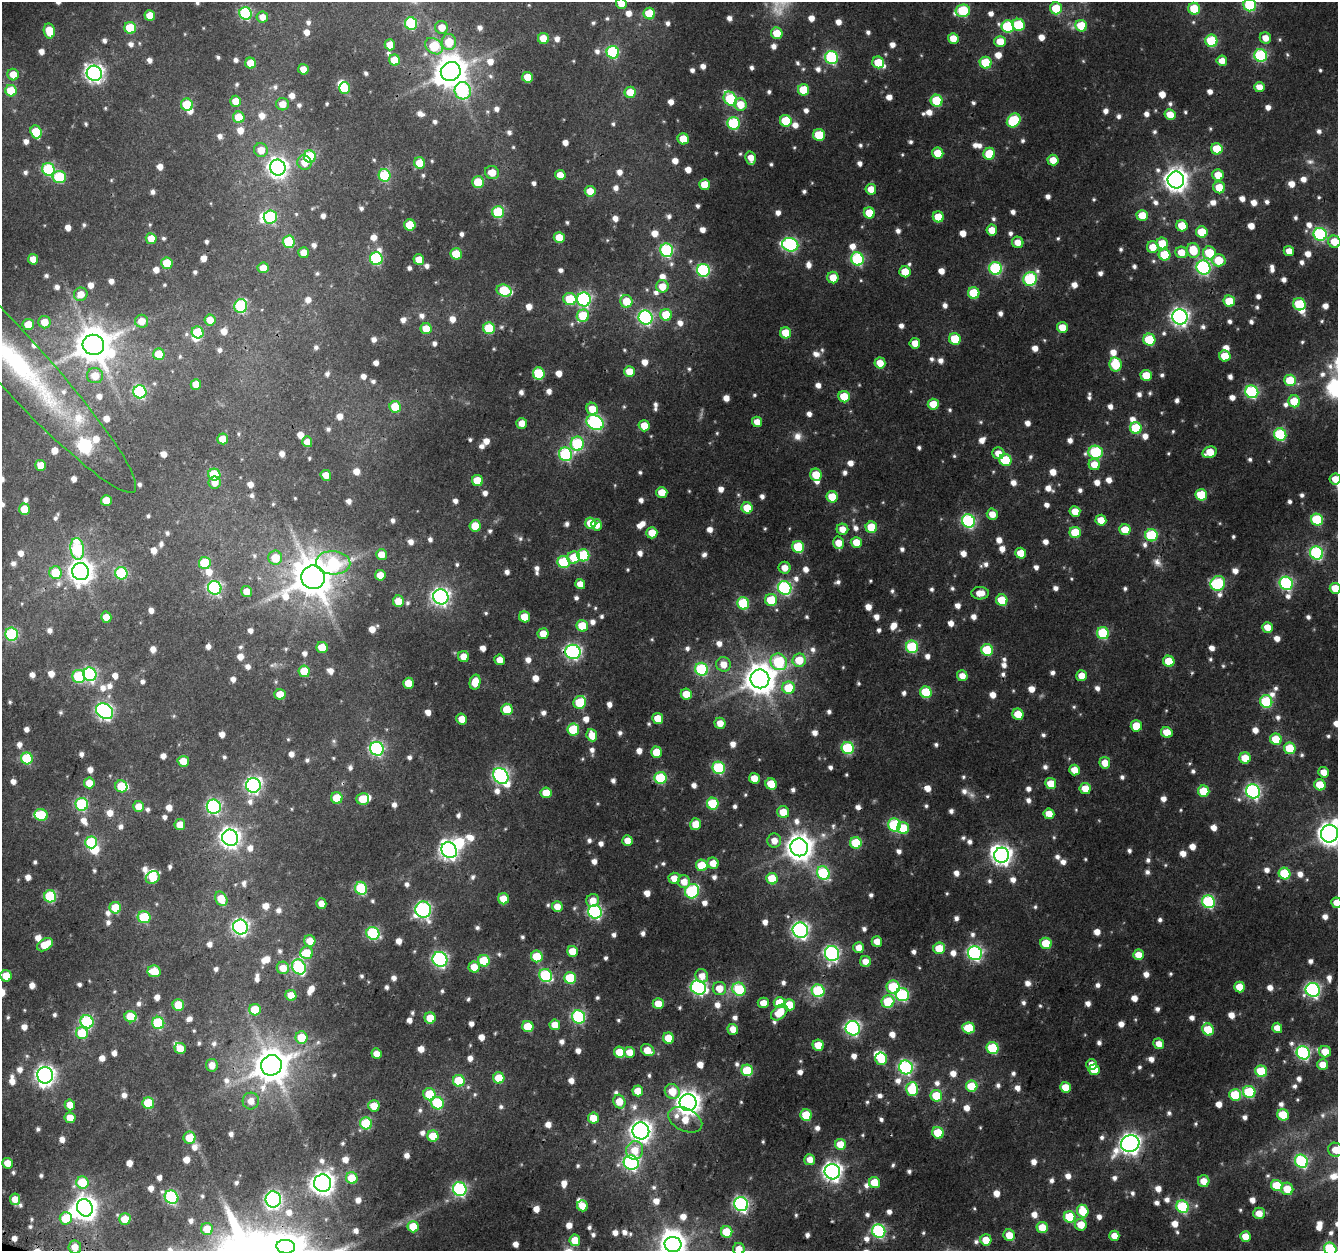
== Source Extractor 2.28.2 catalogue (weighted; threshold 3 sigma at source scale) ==
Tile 7 of 4 x 4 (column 3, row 2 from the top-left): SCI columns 2701-4036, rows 2822-4070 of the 5395 x 5594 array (HDU 1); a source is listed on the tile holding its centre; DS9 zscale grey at full resolution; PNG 1340 x 1253 px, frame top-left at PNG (2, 2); each listed source drawn as its Kron ellipse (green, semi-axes under 4 px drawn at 4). Shown black and unused: <1% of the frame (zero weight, under 3 of 4 exposures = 4% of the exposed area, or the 3 px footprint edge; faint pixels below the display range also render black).
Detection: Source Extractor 2.28.2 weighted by HDU 2 'WHT'; one run over the whole footprint, this tile lists its part. Background 0.0277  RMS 0.0034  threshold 0.0153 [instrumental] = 3 sigma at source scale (4.5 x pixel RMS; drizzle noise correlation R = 1.50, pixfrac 1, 0.0396/0.0396 arcsec/px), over >= 5 px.
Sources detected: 1294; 17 too faint to see at this stretch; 12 inside a brighter object's white glare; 3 cosmic-ray / hot-pixel residue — neither listed nor drawn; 22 inside a brighter listed object's ellipse — not listed separately; of the other 1240, all 500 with FLUX_AUTO >= 4.27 (the completeness limit of this list) listed and drawn (740 fainter detections not listed), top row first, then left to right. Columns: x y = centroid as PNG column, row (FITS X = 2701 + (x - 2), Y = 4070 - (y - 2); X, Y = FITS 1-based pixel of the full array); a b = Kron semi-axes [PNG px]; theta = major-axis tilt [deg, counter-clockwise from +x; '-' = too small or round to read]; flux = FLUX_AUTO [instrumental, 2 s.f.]
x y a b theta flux
621 3 5 5 - 5.4
1250 5 6 6 - 37
1056 8 6 6 - 12
1194 9 6 5 - 16
963 11 7 6 - 31
245 13 6 6 - 56
649 14 6 5 - 16
150 16 5 5 - 7.3
262 17 6 5 - 4.4
411 23 6 6 - 38
1019 25 6 6 - 21
1081 26 6 5 - 13
442 27 6 6 - 5.3
1008 27 6 6 - 33
130 28 6 5 - 19
49 31 7 5 -81 9.2
777 33 6 5 - 8.8
543 38 5 5 - 7.8
953 38 5 5 - 6
1265 38 6 5 - 4.5
1211 41 6 6 - 28
449 42 8 7 - 9.7
1000 42 6 5 - 7.4
390 45 5 5 - 6
434 46 10 7 -37 18
613 52 6 6 - 48
1261 55 6 6 - 49
831 57 6 6 - 56
395 60 5 5 - 9.7
1222 61 5 5 - 4.6
878 62 6 5 - 11
251 63 5 5 - 10
986 63 6 6 - 20
303 69 5 5 - 4.4
451 71 10 9 - 870
94 73 8 7 - 180
13 75 6 5 - 7.1
527 77 5 5 - 8.5
1259 87 5 5 - 4.8
345 88 5 5 - 14
804 90 6 5 - 15
11 91 6 5 - 15
463 91 9 8 - 50
630 92 5 5 - 9.4
730 99 7 6 - 35
236 101 5 5 - 7.4
937 101 6 6 - 22
283 104 6 6 - 5.1
740 104 6 6 - 7.5
187 105 6 6 - 18
1170 115 5 5 - 7.1
239 117 6 5 - 11
1014 120 7 6 - 26
786 121 6 6 - 16
734 123 6 6 - 42
36 132 7 5 -68 15
819 135 6 6 - 17
683 139 5 5 - 11
1217 149 6 5 - 13
261 150 7 7 - 5.7
938 153 5 5 - 10
989 154 6 6 - 15
310 157 6 6 - 28
751 158 7 5 -78 4.3
1053 160 5 5 - 5.8
304 163 7 7 - 4.9
420 163 5 5 - 7.5
278 167 8 7 - 220
48 169 6 6 - 42
492 172 7 6 - 6.1
384 175 6 6 - 31
560 175 5 5 - 5.1
1218 175 6 5 - 8.2
59 177 7 6 - 28
1176 180 8 8 - 350
478 182 6 6 - 17
705 185 5 5 - 9.8
1219 187 6 6 - 8.8
871 189 5 5 - 5.8
590 191 5 5 - 6.9
498 212 6 6 - 31
869 213 5 5 - 11
1142 215 5 5 - 7.7
270 217 6 6 - 41
938 217 5 5 - 9.3
410 225 6 5 - 13
1182 226 6 5 - 10
992 230 5 5 - 6.5
1202 232 6 5 - 13
1320 234 7 6 - 63
559 237 5 5 - 8.7
151 239 5 5 - 5.9
289 242 6 6 - 21
1018 242 6 5 - 4.5
1334 242 6 6 - 7.7
1162 243 6 5 - 9
790 245 8 6 -13 76
1153 247 6 6 - 6.4
667 250 7 6 - 58
1193 250 7 6 - 12
1289 251 5 5 - 4.4
1181 252 6 5 - 7.2
304 253 5 5 - 4.6
1209 253 6 6 - 15
456 254 6 5 - 14
1165 255 6 5 - 16
33 259 5 5 - 4.8
376 259 6 6 - 43
857 259 7 6 - 48
419 260 5 5 - 7.3
1219 260 7 6 - 11
167 263 6 5 - 13
263 268 5 5 - 5.6
996 268 6 6 - 54
1203 268 7 7 - 85
703 270 6 6 - 60
905 272 5 5 - 8.2
833 277 6 5 - 6.4
1030 279 7 6 - 52
662 286 6 6 - 6.9
504 291 8 6 -18 24
974 293 6 5 - 18
81 294 7 6 - 4.8
570 299 6 6 - 17
584 299 7 6 - 86
626 301 6 6 - 10
1229 301 5 5 - 12
1299 304 6 6 - 22
241 306 7 6 - 39
666 315 6 5 - 14
583 316 6 6 - 16
1180 317 8 7 - 180
646 318 7 6 - 91
210 320 5 5 - 6.3
141 321 6 6 - 4.7
44 322 6 6 - 5.7
28 325 5 5 - 9.1
1062 327 5 5 - 7.3
489 328 6 5 - 21
426 329 5 5 - 7.6
198 332 6 5 - 16
786 333 6 5 - 11
955 339 6 5 - 16
1149 340 6 6 - 22
915 343 5 5 - 5.1
93 345 11 10 - 1100
159 354 6 5 - 12
1225 356 6 5 - 10
16 362 175 27 -47 93
880 363 5 5 - 5.9
1115 364 7 6 - 16
629 372 5 5 - 7.7
539 373 6 6 - 26
1146 375 5 5 - 11
95 376 8 7 - 6.3
1290 380 6 5 - 15
196 384 5 5 - 6.2
140 392 7 6 - 55
1252 392 6 6 - 52
844 397 6 5 - 13
1294 401 6 6 - 12
933 404 5 5 - 8.1
395 407 6 5 - 13
592 409 6 5 - 7.2
595 422 9 7 -31 86
757 422 5 5 - 4.8
522 423 5 5 - 4.9
644 426 5 5 - 7.9
1136 428 6 5 - 19
1280 434 6 6 - 37
223 439 5 5 - 6.9
307 442 5 5 - 4.4
577 444 7 6 - 37
1096 452 7 6 - 39
1210 452 7 5 21 9.1
998 453 6 6 - 4.8
565 454 7 6 - 46
1005 460 6 6 - 18
1094 464 6 5 - 6.8
41 465 5 5 - 6.7
214 474 6 6 - 17
326 475 5 5 - 4.7
816 475 6 5 - 11
1335 479 5 5 - 5.2
477 481 6 5 - 13
215 482 6 6 - 4.4
662 492 5 5 - 6.7
1201 495 6 5 - 18
832 497 6 5 - 12
106 500 5 5 - 8.1
747 508 5 5 - 10
24 509 5 5 - 8.3
1075 511 5 5 - 6.6
992 514 5 5 - 4.9
1101 520 5 5 - 6.3
1317 520 6 6 - 29
968 521 7 6 - 73
591 523 6 5 - 11
597 525 6 5 - 4.7
475 526 5 5 - 9.3
871 527 6 5 - 16
842 529 6 5 - 4.6
1125 530 5 5 - 11
652 533 5 5 - 7.6
1075 533 6 5 - 16
1151 535 6 6 - 33
856 542 5 5 - 7.3
839 543 6 5 - 5.8
798 547 6 6 - 25
77 549 11 7 -81 39
1021 553 5 5 - 8.4
1317 553 7 6 - 66
381 555 5 5 - 5.8
583 555 6 6 - 36
574 557 6 6 - 8.8
275 558 7 7 - 9.7
564 562 6 6 - 30
205 563 6 6 - 17
333 563 17 11 -3 29
785 568 6 6 - 4.5
81 572 8 8 - 370
56 573 6 6 - 16
121 573 6 6 - 34
380 575 5 5 - 5.8
313 577 12 11 - 1400
1218 583 8 7 - 38
1286 583 7 6 - 65
580 584 5 5 - 4.8
215 588 7 6 - 79
785 588 7 6 - 78
1335 588 6 5 - 10
247 591 5 5 - 5.4
980 593 9 6 3 4.9
441 597 8 7 - 160
771 600 6 6 - 15
1002 600 6 5 - 15
398 601 6 5 - 7
743 603 6 6 - 35
106 617 5 5 - 4.9
524 617 5 5 - 9
582 626 6 5 - 14
1267 627 5 5 - 6.2
1103 633 6 6 - 32
12 634 7 6 - 46
543 634 5 5 - 6.9
322 647 5 5 - 12
912 647 6 6 - 34
987 650 6 6 - 25
573 652 8 7 - 100
464 657 5 5 - 5.9
500 660 5 5 - 5.3
799 660 7 6 - 10
1169 661 6 5 - 9.8
779 662 9 8 - 36
724 664 7 7 - 5.5
702 669 7 6 - 45
304 671 6 5 - 11
90 674 7 6 - 73
79 676 6 6 - 31
962 676 5 5 - 4.3
1082 676 5 5 - 6.2
760 679 9 9 - 760
475 682 7 5 77 6.9
408 683 5 5 - 8.3
789 688 6 6 - 16
926 692 6 5 - 20
280 694 5 5 - 8.9
686 694 5 5 - 8.6
1266 701 6 6 - 31
580 702 6 6 - 19
507 709 6 5 - 13
105 711 9 7 -38 130
1018 714 6 5 - 9
658 718 5 5 - 8.3
462 719 5 5 - 6.5
720 723 6 5 - 4.9
1136 726 5 5 - 9.6
573 729 6 6 - 20
1167 732 6 5 - 7
592 735 6 5 - 6.5
1276 739 6 5 - 14
848 748 6 6 - 37
1290 748 6 5 - 16
377 749 7 6 - 81
656 752 5 5 - 9.9
27 758 6 6 - 29
1245 758 6 5 - 9.8
183 761 5 5 - 7.4
1105 763 6 5 - 6
719 768 6 6 - 40
1075 770 5 5 - 7.3
1324 772 5 5 - 5.3
501 776 9 7 -51 120
660 778 6 6 - 31
754 778 5 5 - 6.3
89 783 5 5 - 6
771 784 6 5 - 12
1051 784 5 5 - 9.3
253 785 7 7 - 120
1320 785 6 5 - 12
121 786 6 6 - 11
1085 788 5 5 - 7.4
1204 791 6 5 - 16
1253 791 7 6 - 96
546 793 5 5 - 9.5
337 798 6 5 - 11
363 799 6 6 - 11
82 804 6 6 - 46
713 804 6 5 - 24
139 806 5 5 - 5.1
214 807 7 7 - 75
783 812 6 5 - 8.4
1049 814 5 5 - 5.9
41 815 6 6 - 16
696 824 6 5 - 6.8
180 825 5 5 - 5.6
894 825 6 6 - 44
903 828 6 6 - 14
1329 834 9 8 - 370
230 838 8 8 - 220
627 840 5 5 - 4.6
774 841 7 7 - 4.3
91 842 6 6 - 31
856 843 6 5 - 22
799 847 9 8 - 510
449 850 8 7 - 190
1002 855 7 7 - 220
713 863 6 5 - 5.8
702 865 6 5 - 15
823 873 7 6 - 41
1285 874 6 5 - 19
153 877 7 6 - 9.9
674 878 5 5 - 4.6
772 879 6 5 - 14
684 882 6 6 - 5.2
361 888 6 6 - 34
692 891 7 6 - 44
50 896 6 6 - 33
221 899 7 5 -61 9.9
503 899 5 5 - 8.3
593 901 7 6 - 5
1209 902 6 6 - 54
321 903 5 5 - 4.5
1337 903 5 5 - 5.7
557 907 5 5 - 5.1
115 908 6 5 - 12
423 910 8 8 - 100
595 912 7 6 - 78
144 917 6 6 - 25
240 927 7 7 - 130
800 930 8 7 - 130
373 933 7 6 - 44
310 941 6 5 - 6.2
877 942 5 5 - 5.3
1046 943 6 5 - 14
45 945 8 5 32 11
859 948 5 5 - 5.1
939 948 6 5 - 12
572 951 5 5 - 8.9
307 953 6 6 - 10
832 953 7 7 - 110
975 953 7 6 - 99
1138 955 5 5 - 6.7
537 956 6 5 - 15
440 959 8 7 - 86
484 961 6 6 - 20
866 962 5 5 - 5
299 967 8 6 -55 55
474 967 5 5 - 7.1
283 968 6 6 - 6.3
154 971 7 6 - 10
546 975 7 6 - 41
6 976 5 5 - 8.6
702 976 7 6 - 4.3
570 978 6 6 - 23
698 987 8 7 - 94
893 987 6 6 - 25
1239 987 5 5 - 8.6
719 988 6 6 - 6.3
739 989 7 6 - 22
1313 990 7 7 - 100
818 991 6 6 - 38
291 995 5 5 - 6.9
902 995 7 6 - 46
888 1002 6 6 - 21
658 1003 5 5 - 6.5
763 1003 6 5 - 4.9
779 1003 6 5 - 13
178 1005 6 5 - 12
789 1005 6 5 - 12
255 1010 6 5 - 13
779 1013 9 6 43 8.8
130 1017 6 5 - 12
579 1017 7 6 - 55
430 1018 5 5 - 9.9
87 1022 6 6 - 53
158 1023 6 6 - 34
555 1025 5 5 - 5.8
528 1027 6 5 - 15
853 1028 7 7 - 94
969 1028 6 5 - 16
1277 1028 5 5 - 5.2
733 1029 5 5 - 4.7
1208 1029 6 5 - 16
82 1033 6 6 - 14
301 1038 6 6 - 11
669 1038 6 5 - 11
1159 1044 5 5 - 4.3
818 1045 5 5 - 11
180 1048 5 5 - 6.5
993 1048 6 6 - 29
648 1050 7 5 -32 6.6
620 1052 6 5 - 11
630 1052 5 5 - 5.5
1325 1052 6 5 - 8.2
1303 1053 7 6 - 77
376 1054 5 5 - 4.7
881 1059 6 6 - 14
212 1065 6 6 - 4.6
271 1065 10 10 - 970
1092 1065 5 5 - 4.5
1323 1065 5 5 - 8.1
906 1067 7 6 - 82
747 1070 6 5 - 22
1094 1070 5 5 - 8.3
1261 1071 6 5 - 23
45 1075 8 8 - 210
499 1078 5 5 - 12
459 1081 6 6 - 19
972 1086 6 5 - 17
1065 1087 5 5 - 8.7
912 1089 7 6 - 21
638 1091 5 5 - 7.9
672 1091 8 7 - 8.9
1249 1092 6 6 - 29
429 1094 6 6 - 14
1235 1095 6 6 - 21
936 1096 6 5 - 13
251 1101 8 8 - 4.4
619 1102 7 6 - 7.5
148 1103 6 6 - 22
438 1103 6 6 - 32
688 1103 8 8 - 380
70 1105 5 5 - 4.8
374 1106 6 5 - 7.5
806 1115 6 5 - 18
1283 1115 6 5 - 16
70 1118 5 5 - 6.2
593 1118 5 5 - 6.9
685 1120 18 11 -25 7.3
366 1123 6 6 - 28
641 1131 8 8 - 270
938 1133 6 5 - 14
433 1136 5 5 - 12
190 1138 6 6 - 8.7
1130 1143 9 8 - 270
840 1144 5 5 - 8.7
635 1150 9 8 - 6.8
1335 1150 7 7 - 5.7
810 1160 5 5 - 4.3
1301 1161 7 6 - 60
7 1163 5 5 - 5.5
631 1163 7 7 - 110
832 1172 8 7 - 220
352 1178 6 5 - 12
1204 1181 6 5 - 5.5
82 1182 6 6 - 18
323 1183 8 8 - 340
874 1183 5 5 - 12
1277 1186 6 5 - 19
460 1189 7 6 - 76
1287 1189 6 6 - 8.8
172 1197 7 6 - 61
15 1199 6 5 - 5.1
273 1199 8 7 - 110
741 1204 7 6 - 98
582 1206 5 5 - 5.9
1182 1207 6 6 - 44
85 1208 9 7 -61 360
1083 1211 6 5 - 13
1259 1213 6 6 - 5.4
1070 1217 6 5 - 22
66 1218 6 6 - 12
125 1219 6 6 - 8.2
1081 1225 6 5 - 7.7
413 1227 6 5 - 12
1042 1227 5 5 - 9.5
207 1229 6 6 - 7.5
879 1231 7 6 - 69
727 1232 6 5 - 14
1009 1235 6 5 - 7.1
1114 1236 5 5 - 5.4
1245 1237 5 5 - 8.1
575 1240 5 5 - 8.7
986 1240 5 5 - 8.3
673 1244 8 7 - 390
75 1247 6 6 - 5.2
286 1247 9 7 -5 200
739 1249 6 6 - 5.2
1330 1249 6 6 - 43
Overlapping masked pixels (flux is a lower limit): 4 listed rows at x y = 878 62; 313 577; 573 652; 783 812
Isophote crosses this tile's border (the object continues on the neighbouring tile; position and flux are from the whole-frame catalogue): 15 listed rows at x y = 621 3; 1250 5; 1334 242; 16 362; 1335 479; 1335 588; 1329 834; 1337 903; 1313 990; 1335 1150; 673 1244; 75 1247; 286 1247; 739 1249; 1330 1249